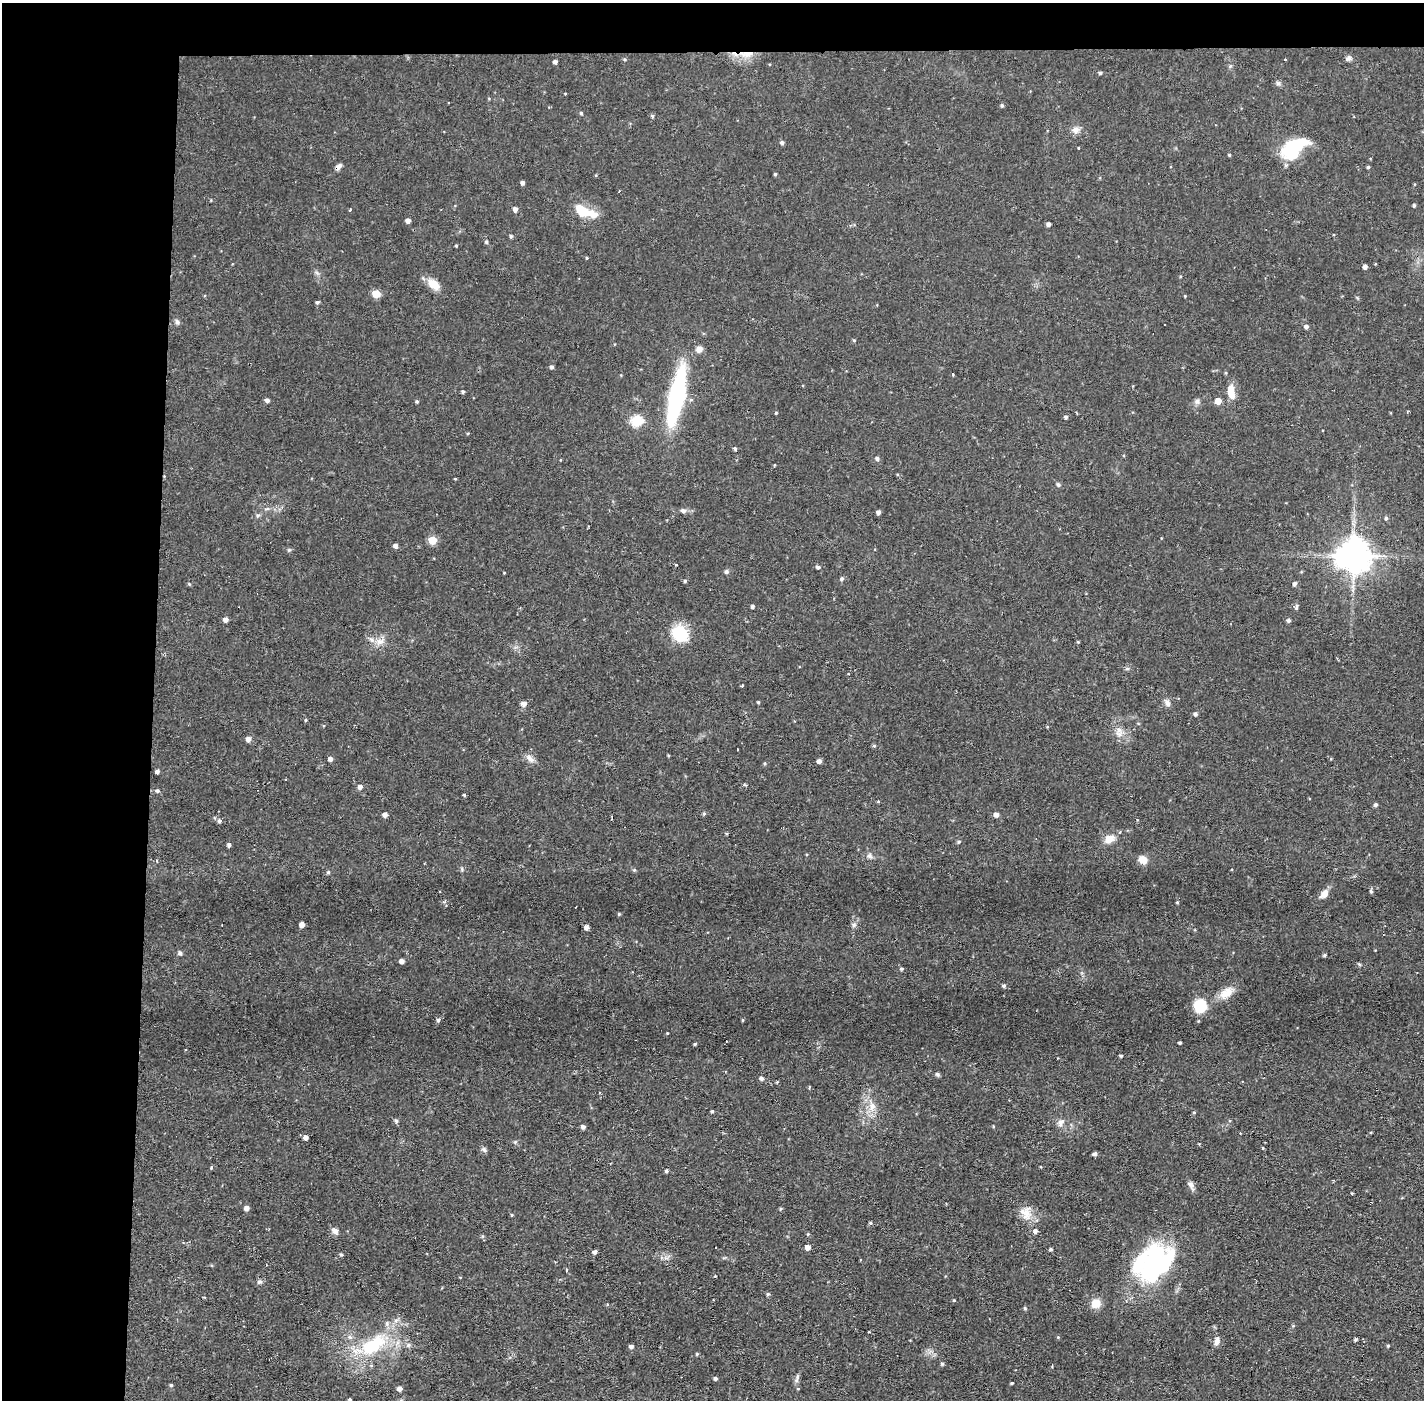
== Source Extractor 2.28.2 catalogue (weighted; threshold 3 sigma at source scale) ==
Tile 1 of 3 x 3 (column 1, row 1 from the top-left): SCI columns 1-1422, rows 2849-4246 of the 4267 x 4300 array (HDU 1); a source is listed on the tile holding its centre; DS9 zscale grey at full resolution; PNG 1426 x 1402 px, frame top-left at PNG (2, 3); no overlay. Shown black and unused: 14% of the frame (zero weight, under 2 of 3 exposures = <1% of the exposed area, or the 3 px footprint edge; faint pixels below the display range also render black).
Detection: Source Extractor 2.28.2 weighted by HDU 2 'WHT'; one run over the whole footprint, this tile lists its part. Background 0.0582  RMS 0.006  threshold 0.0272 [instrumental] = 3 sigma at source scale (4.5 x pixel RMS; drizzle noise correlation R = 1.50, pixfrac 1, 0.05/0.05 arcsec/px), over >= 5 px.
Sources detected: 192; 4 inside a brighter object's white glare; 4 cosmic-ray / hot-pixel residue — not listed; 3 inside a brighter listed object's ellipse — not listed separately; the other 181 listed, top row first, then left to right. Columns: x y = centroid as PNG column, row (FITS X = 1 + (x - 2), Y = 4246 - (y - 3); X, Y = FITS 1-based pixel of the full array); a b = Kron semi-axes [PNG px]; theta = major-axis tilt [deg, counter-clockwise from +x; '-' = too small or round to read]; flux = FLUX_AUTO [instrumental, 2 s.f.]
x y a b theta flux
746 54 23 8 -1 8.1
1348 58 8 6 0 1.7
1285 60 3 2 - 0.81
555 62 4 4 - 1.7
1100 73 4 3 - 0.98
1278 83 7 5 -42 1.3
1002 105 4 4 - 1
581 113 4 4 - 0.91
652 116 5 4 - 0.99
1076 130 10 9 - 3.5
782 143 5 4 - 1.4
1078 148 3 3 - 0.96
1292 152 19 13 15 25
1229 155 4 3 - 0.72
338 167 9 5 42 2.3
1170 167 3 3 - 0.52
1368 167 4 4 - 0.83
775 174 4 4 - 0.81
522 183 4 4 - 1.7
1414 205 4 4 - 1.1
515 209 5 4 - 2.7
350 210 4 3 - 0.57
582 210 26 13 -26 13
408 221 4 4 - 2.8
1048 224 4 4 - 2.1
511 236 5 4 - 1
486 242 4 4 - 1
456 246 3 3 - 0.62
1365 267 4 4 - 2.4
1181 276 4 3 - 0.59
433 284 15 9 -38 8
376 294 5 5 - 17
1185 296 4 3 - 0.51
317 302 4 4 - 1.2
177 322 7 6 - 1.5
1306 326 5 4 - 1.8
854 340 5 4 - 0.65
699 349 8 7 - 3.2
552 367 5 4 - 1.4
953 374 3 3 - 1
463 391 4 4 - 1.1
1231 392 18 8 -81 8.3
677 396 47 12 78 100
267 400 5 4 - 1.9
417 401 4 4 - 0.83
1197 401 8 6 90 1.8
1218 401 5 5 - 6.5
776 413 3 3 - 0.75
1066 417 4 4 - 1.2
636 421 6 5 - 46
468 433 5 3 - 0.53
735 449 4 4 - 1.2
877 458 5 4 - 1.5
774 465 3 2 - 0.45
1058 485 6 5 - 0.98
683 511 8 6 -11 1.7
878 512 4 4 - 2
258 516 6 6 - 1.4
1386 518 5 4 - 1
1161 538 3 2 - 0.52
432 540 5 5 - 16
395 546 4 4 - 2.3
1353 555 10 10 - 1400
818 567 4 4 - 1.4
726 571 6 6 - 1.3
842 579 5 4 - 1.3
685 581 4 4 - 0.83
189 584 4 4 - 0.64
1295 584 5 4 - 1.8
753 606 4 3 - 1.3
1296 607 9 4 79 1.1
225 620 4 4 - 3.3
1288 620 4 4 - 1.5
680 633 18 15 -56 23
380 641 12 9 11 4.5
1078 642 4 3 - 0.68
1127 669 6 4 1 0.95
742 685 3 3 - 0.65
758 702 3 3 - 0.69
1167 703 10 7 -59 2.4
524 704 8 6 5 2.2
1195 714 4 4 - 1.5
305 720 4 4 - 0.65
1119 734 8 6 44 2.7
248 739 5 4 - 3.5
874 746 5 4 - 0.9
668 755 4 3 - 0.62
330 759 4 4 - 2.5
530 759 13 7 -54 3.1
819 761 4 4 - 2.4
157 771 4 4 - 1.7
360 787 5 5 - 2.2
157 791 5 5 - 1.1
464 795 4 3 - 0.74
1376 805 5 4 - 1.4
704 814 5 4 - 0.95
996 814 5 4 - 2.9
385 815 4 4 - 2.7
219 821 5 5 - 1.4
1109 839 13 9 29 5.8
959 842 5 4 - 0.92
229 845 4 4 - 1.4
870 856 8 6 -52 1.9
157 860 4 2 - 0.62
1143 860 9 8 - 5.7
328 872 5 4 - 0.87
1371 891 5 4 - 1
1324 894 12 8 47 4.8
1177 902 4 3 - 0.71
619 914 4 4 - 0.72
222 925 3 2 - 0.45
302 925 4 4 - 4.2
854 925 7 6 - 1.6
587 927 5 4 - 2.3
180 953 6 5 - 1.6
1324 955 5 4 - 0.77
402 961 5 4 - 2.9
1359 964 5 4 - 0.73
902 969 5 4 - 1.1
1004 986 4 4 - 1.3
1226 993 21 11 36 8.5
1200 1006 11 11 - 19
438 1020 5 4 - 1.3
742 1020 5 3 - 0.56
667 1033 3 3 - 0.44
1180 1043 3 3 - 0.96
695 1044 3 3 - 0.8
1121 1056 4 3 - 0.83
937 1074 7 5 -45 1.1
761 1078 5 5 - 1.5
809 1087 4 3 - 0.69
872 1106 14 9 -87 6
712 1111 3 3 - 0.81
1194 1112 5 3 - 0.52
396 1121 6 5 - 1.3
1061 1122 12 8 58 3
583 1127 4 4 - 1.9
306 1138 4 4 - 3
515 1142 5 5 - 0.77
1262 1148 3 3 - 0.92
484 1150 8 5 -49 1.4
1095 1154 4 4 - 1.6
211 1167 5 4 - 0.81
666 1171 4 3 - 1.2
1191 1184 10 7 -52 2.5
1352 1193 3 2 - 0.56
246 1208 5 5 - 2.6
780 1209 5 4 - 0.7
1026 1213 20 15 -81 8.2
512 1215 4 3 - 0.59
870 1223 4 4 - 0.87
335 1231 11 7 -35 2.4
1035 1231 5 5 - 2.2
808 1234 4 4 - 0.66
807 1247 4 4 - 4.1
1050 1249 4 3 - 1
595 1252 4 4 - 1.7
341 1254 4 3 - 1
1161 1265 62 23 41 58
566 1270 3 3 - 1.3
259 1282 8 6 13 1.4
768 1294 5 5 - 1
954 1301 3 3 - 0.89
1096 1303 10 9 - 7.8
1025 1308 4 4 - 0.77
1293 1326 5 4 - 0.69
1355 1339 4 3 - 1.1
1217 1341 11 7 79 3
373 1345 47 23 34 44
408 1345 7 6 - 1.6
631 1346 4 4 - 1.8
1388 1346 4 3 - 0.62
697 1354 5 3 - 0.57
942 1363 4 4 - 1.1
1052 1367 3 3 - 0.56
715 1378 4 4 - 1.2
1012 1383 3 3 - 0.71
171 1385 4 4 - 0.74
399 1389 5 4 - 2.8
798 1389 4 3 - 0.72
350 1400 3 3 - 0.88
Overlapping masked pixels (flux is a lower limit): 2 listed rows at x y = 746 54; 338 167
Isophote crosses this tile's border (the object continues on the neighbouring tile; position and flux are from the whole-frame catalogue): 2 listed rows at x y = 399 1389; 350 1400
Unlisted compact peaks at least as high as the median listed source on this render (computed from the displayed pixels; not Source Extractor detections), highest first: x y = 289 550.